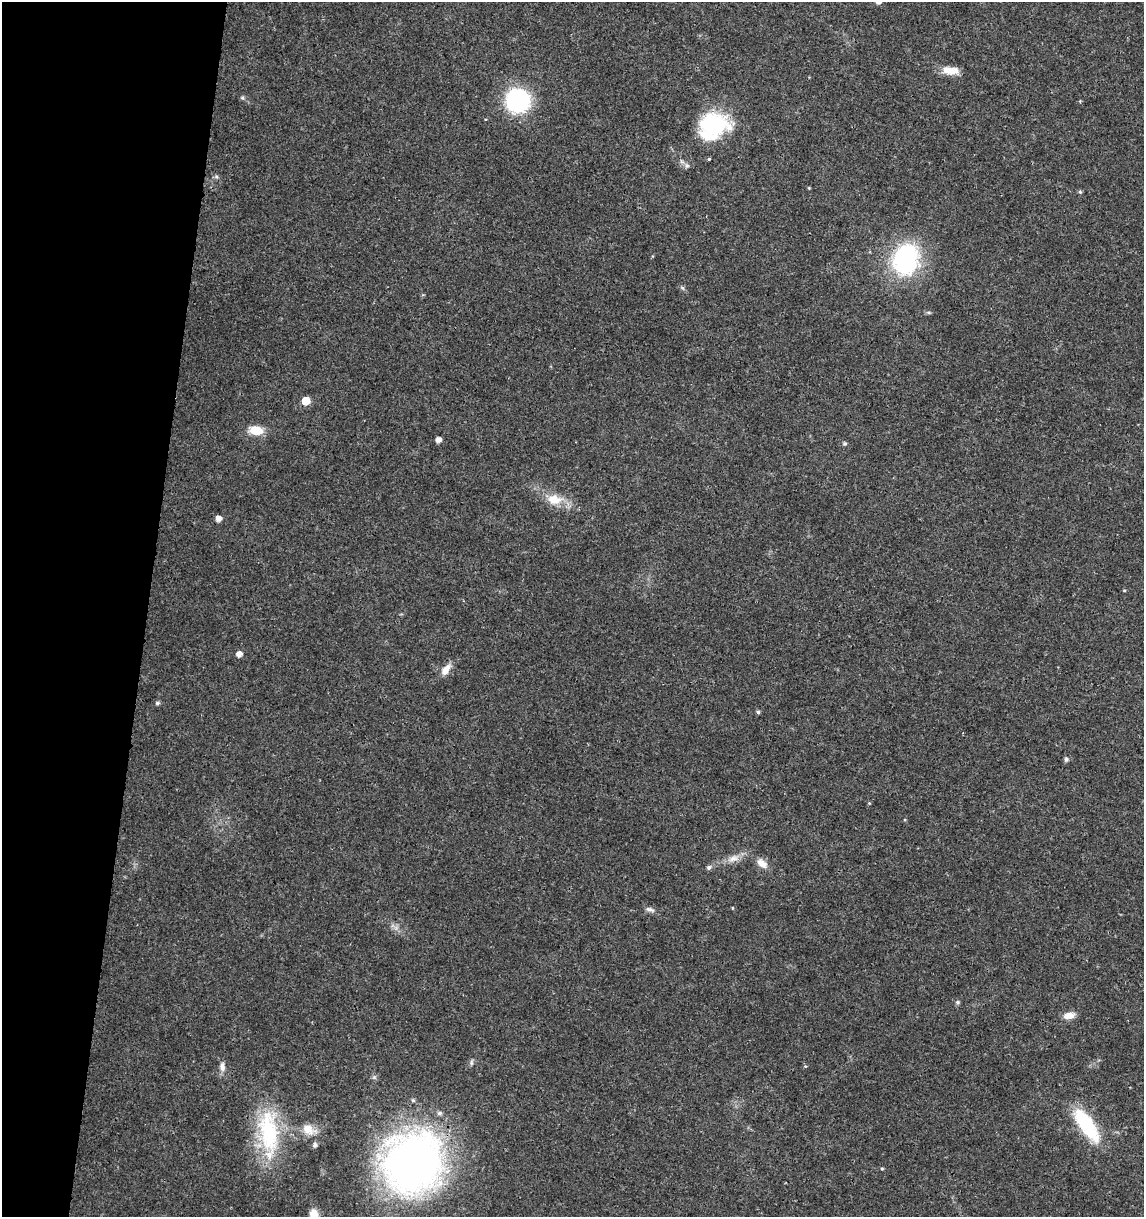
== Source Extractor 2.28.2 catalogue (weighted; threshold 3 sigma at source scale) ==
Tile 9 of 4 x 4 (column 1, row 3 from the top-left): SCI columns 227-1368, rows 1226-2440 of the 5079 x 4871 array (HDU 1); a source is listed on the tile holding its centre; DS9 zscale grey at full resolution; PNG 1146 x 1219 px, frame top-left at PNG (2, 2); no overlay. Shown black and unused: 13% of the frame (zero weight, under 3 of 4 exposures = <1% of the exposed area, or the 3 px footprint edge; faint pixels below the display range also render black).
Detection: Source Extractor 2.28.2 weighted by HDU 2 'WHT'; one run over the whole footprint, this tile lists its part. Background 0.0189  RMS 0.0018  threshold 0.00805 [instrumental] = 3 sigma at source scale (4.5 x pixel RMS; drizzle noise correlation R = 1.50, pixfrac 1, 0.0396/0.0396 arcsec/px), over >= 5 px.
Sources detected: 36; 1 inside a brighter object's white glare — not listed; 1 inside a brighter listed object's ellipse — not listed separately; the other 34 listed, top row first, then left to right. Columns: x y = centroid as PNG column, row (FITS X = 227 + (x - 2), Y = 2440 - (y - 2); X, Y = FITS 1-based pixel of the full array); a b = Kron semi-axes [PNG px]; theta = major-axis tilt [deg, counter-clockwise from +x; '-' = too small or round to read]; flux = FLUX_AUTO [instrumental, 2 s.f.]
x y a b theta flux
950 70 20 9 -4 2.5
242 98 6 5 - 0.3
518 101 16 16 - 30
713 125 41 30 32 14
709 159 3 3 - 0.24
1080 192 6 4 -66 0.27
906 259 38 30 73 21
306 401 6 5 - 4.1
256 430 15 9 -6 3.5
438 440 4 4 - 1.2
845 444 6 4 41 0.29
554 499 20 13 -6 3.5
218 518 5 5 - 1.4
239 654 6 5 - 1.1
446 670 16 8 53 1.8
157 703 6 4 15 0.35
758 712 5 4 - 0.34
1066 759 6 5 - 0.36
733 858 18 9 18 1.7
762 863 16 10 -38 1.5
709 867 6 6 - 0.47
732 908 4 3 - 0.14
650 910 14 6 -18 0.68
957 1002 5 5 - 0.3
1069 1016 14 7 11 1.7
222 1067 13 7 -87 1
413 1100 5 5 - 0.29
1086 1125 44 16 -56 11
308 1129 19 12 -29 2.6
268 1133 68 26 -86 17
315 1145 8 5 76 0.46
413 1163 62 57 64 98
882 1168 4 4 - 0.2
314 1216 17 9 -72 3.2
Overlapping masked pixels (flux is a lower limit): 1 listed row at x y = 413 1163
Isophote crosses this tile's border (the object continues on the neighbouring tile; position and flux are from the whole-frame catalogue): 2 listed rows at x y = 413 1163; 314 1216